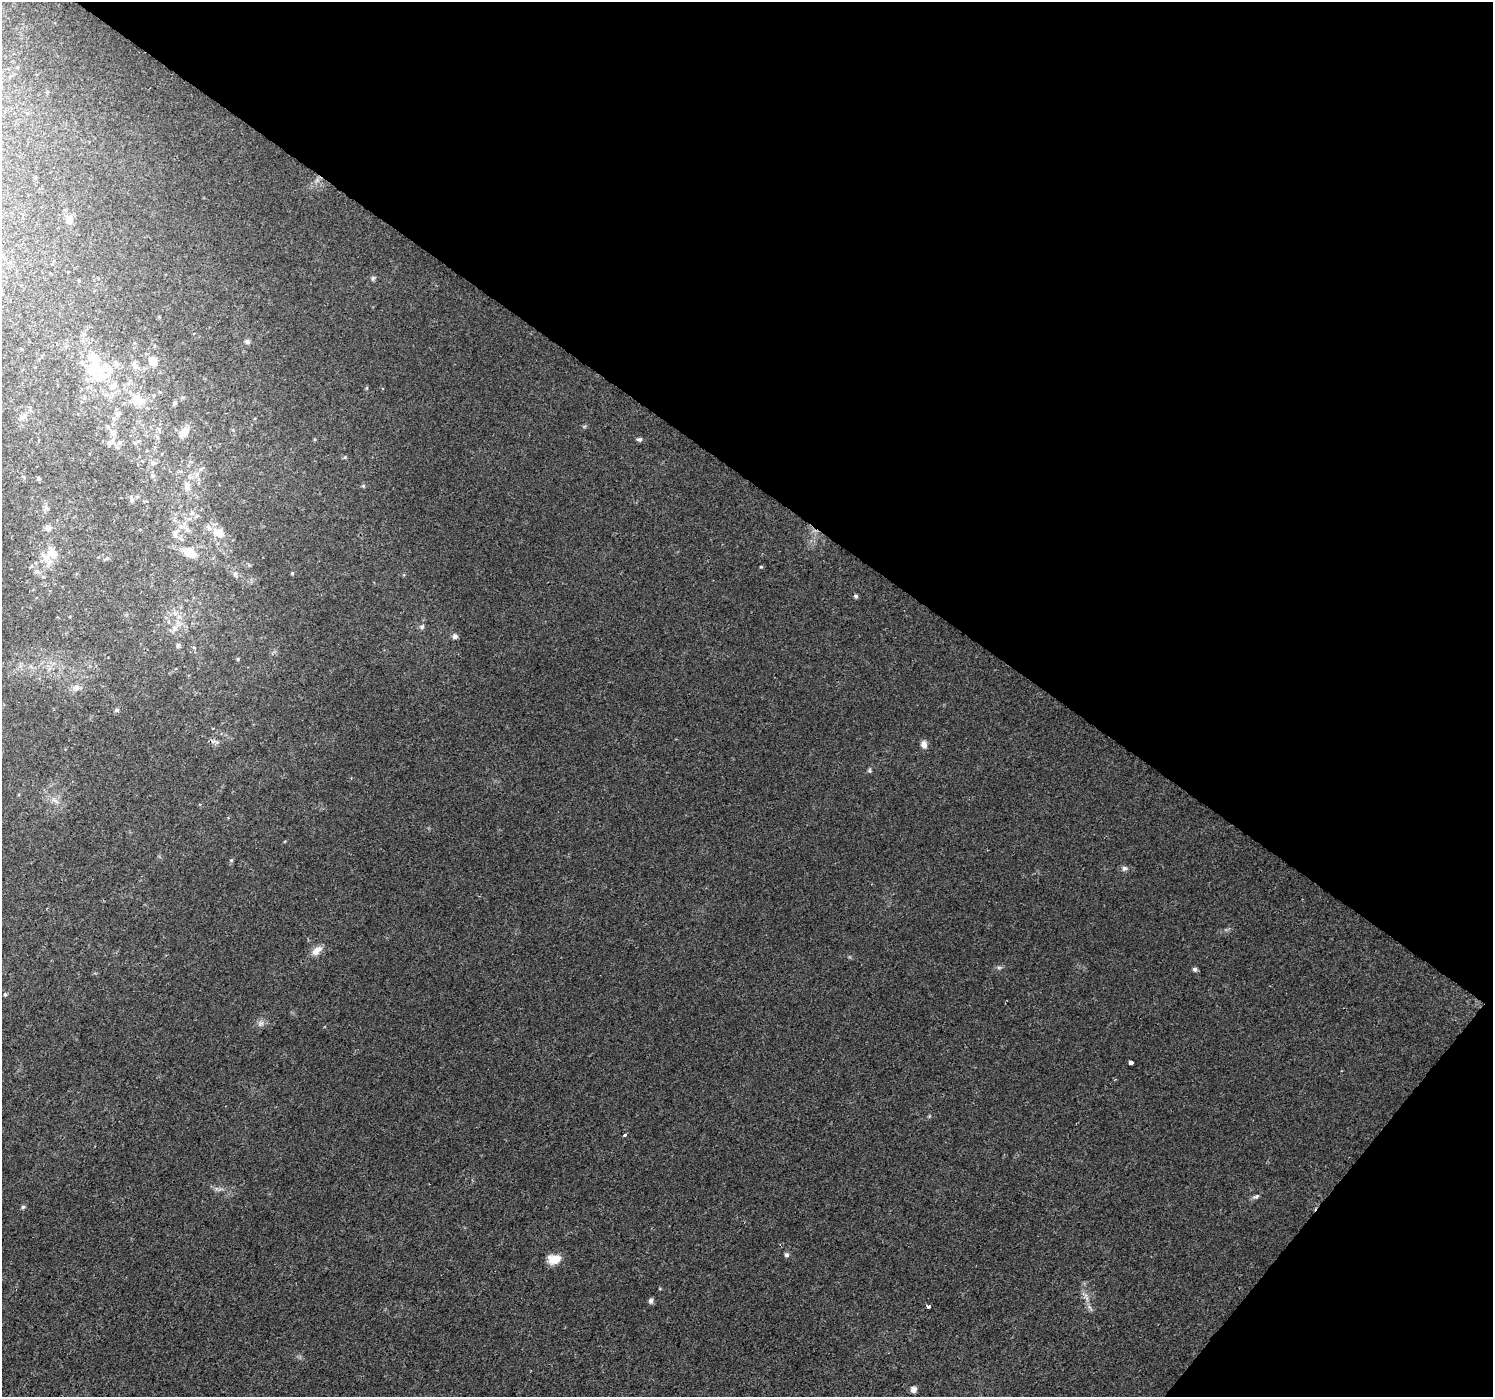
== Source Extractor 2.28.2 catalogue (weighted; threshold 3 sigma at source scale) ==
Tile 8 of 4 x 4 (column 4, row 2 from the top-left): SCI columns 4479-5969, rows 3046-4440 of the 5985 x 6026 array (HDU 1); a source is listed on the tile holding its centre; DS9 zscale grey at full resolution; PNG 1495 x 1399 px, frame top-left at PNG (2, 2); no overlay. Shown black and unused: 38% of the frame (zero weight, under 2 of 3 exposures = <1% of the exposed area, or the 3 px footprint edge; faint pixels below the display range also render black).
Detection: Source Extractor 2.28.2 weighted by HDU 2 'WHT'; one run over the whole footprint, this tile lists its part. Background 0.0172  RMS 0.0046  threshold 0.0206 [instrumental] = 3 sigma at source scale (4.5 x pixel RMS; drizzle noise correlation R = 1.50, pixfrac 1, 0.0396/0.0396 arcsec/px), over >= 5 px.
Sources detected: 85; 3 inside a brighter object's white glare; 1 cosmic-ray / hot-pixel residue — not listed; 11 inside a brighter listed object's ellipse — not listed separately; the other 70 listed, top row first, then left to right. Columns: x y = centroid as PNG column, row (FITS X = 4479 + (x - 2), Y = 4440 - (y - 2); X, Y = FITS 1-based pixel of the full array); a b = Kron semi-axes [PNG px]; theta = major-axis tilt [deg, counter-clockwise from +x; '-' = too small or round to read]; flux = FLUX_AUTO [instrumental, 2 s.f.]
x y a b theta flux
35 178 5 3 - 0.42
69 220 10 9 - 3
373 278 7 5 64 0.81
247 341 6 5 - 1.4
153 361 8 7 - 6.2
135 366 12 8 -47 2.7
95 367 31 14 79 12
110 371 18 10 -58 5.4
113 386 10 9 - 3.5
367 388 5 3 - 0.48
106 395 7 5 21 1.3
154 395 5 4 - 0.5
138 398 24 12 -48 8.2
174 403 5 4 - 0.9
117 413 8 7 - 1.7
24 416 8 7 - 1.7
108 427 6 5 - 0.97
185 432 11 10 - 4.2
157 437 6 4 -71 0.7
639 439 7 5 3 1
111 441 13 8 29 2.5
135 443 6 5 - 0.77
345 457 6 4 18 0.51
153 463 7 6 - 1.2
197 474 8 6 65 1.9
153 475 6 4 -1 0.65
39 479 4 4 - 0.86
187 486 13 7 -80 3.4
363 486 5 4 - 0.57
132 500 7 5 -77 1
47 508 7 7 - 1.3
192 513 7 6 - 1.5
48 528 9 7 -44 2.1
176 532 14 9 31 3.9
217 532 12 11 - 5.3
189 553 18 10 -26 7.2
52 554 15 11 -46 6
761 567 4 4 - 0.48
292 573 4 4 - 0.56
235 574 7 4 0 0.94
856 596 4 4 - 1.2
175 613 6 5 - 1.3
422 627 7 6 - 1.2
174 628 9 8 - 2.5
455 636 6 6 - 1.6
178 646 7 5 87 0.85
238 659 5 4 - 0.6
76 688 12 8 20 2.5
116 710 6 5 - 0.94
213 729 4 2 - 0.39
924 744 10 8 -77 2.2
869 770 7 5 88 0.72
55 800 12 5 -31 2.1
231 860 6 5 - 0.65
1124 868 7 7 - 1.3
317 950 16 9 40 3.8
999 967 7 4 0 0.84
1195 969 5 5 - 1.4
5 995 4 3 - 0.85
260 1023 9 7 17 1.7
1131 1062 3 3 - 7.1
625 1135 3 3 - 2.2
1256 1197 10 5 21 1.2
23 1207 5 4 - 0.93
786 1255 6 5 - 1.2
554 1259 14 10 5 6.1
651 1301 5 5 - 1.7
929 1306 3 3 - 3.8
1090 1307 11 3 -54 0.94
914 1389 5 5 - 2.8
Unlisted compact peaks at least as high as the median listed source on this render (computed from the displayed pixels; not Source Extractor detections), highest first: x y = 929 1116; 660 1288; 585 426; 1086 1295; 315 439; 1226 930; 216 1188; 194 647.